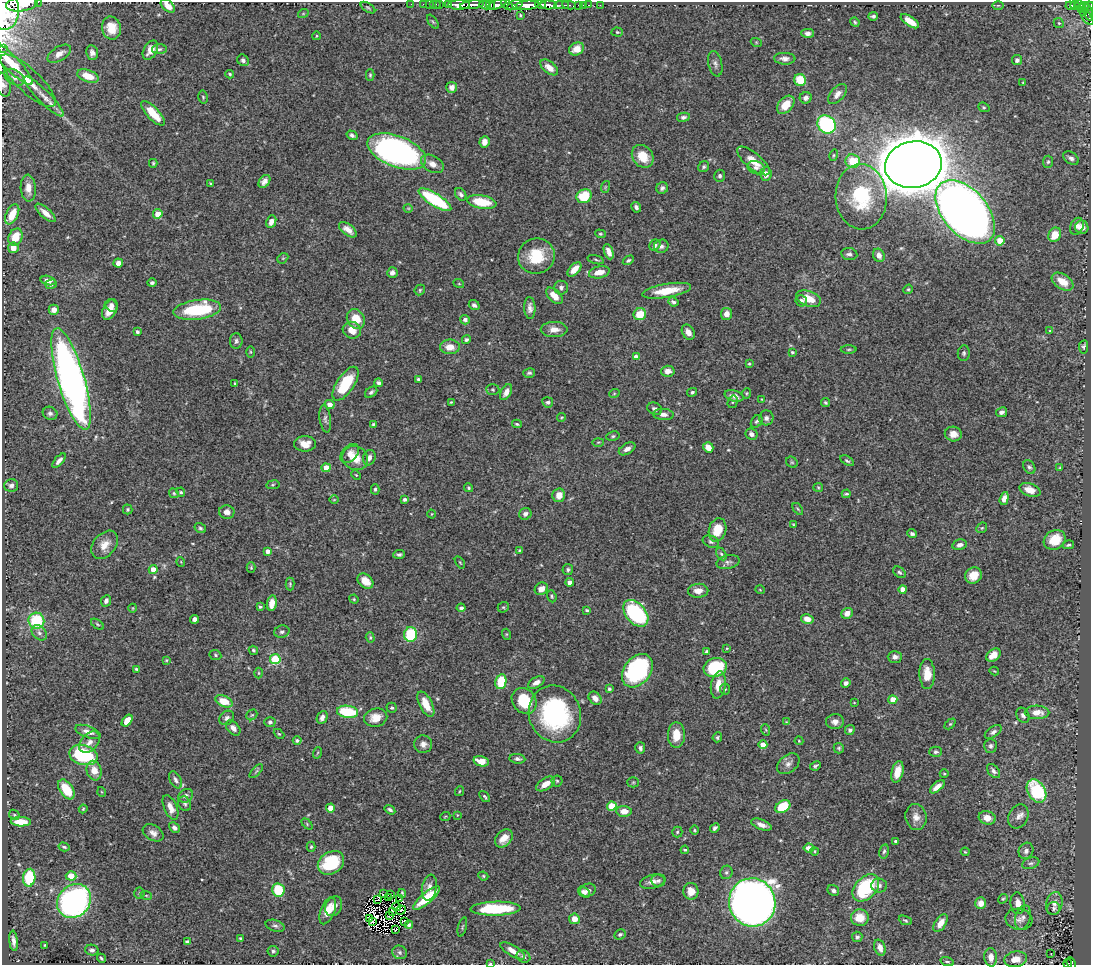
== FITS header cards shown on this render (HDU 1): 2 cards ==
NAXIS1  =                 1089
NAXIS2  =                  963

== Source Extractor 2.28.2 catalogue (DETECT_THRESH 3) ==
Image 1089 x 963 px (HDU 1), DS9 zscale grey, 1 PNG px = 1 image px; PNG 1093 x 967 px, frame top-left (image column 1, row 963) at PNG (2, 2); each listed source drawn as its Kron ellipse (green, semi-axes under 4 px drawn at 4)
Background 0.877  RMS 0.017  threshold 0.0496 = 3 sigma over >= 5 px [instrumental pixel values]
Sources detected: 470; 2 with non-positive FLUX_AUTO (blend fragments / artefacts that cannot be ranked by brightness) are neither listed nor drawn; the other 468 listed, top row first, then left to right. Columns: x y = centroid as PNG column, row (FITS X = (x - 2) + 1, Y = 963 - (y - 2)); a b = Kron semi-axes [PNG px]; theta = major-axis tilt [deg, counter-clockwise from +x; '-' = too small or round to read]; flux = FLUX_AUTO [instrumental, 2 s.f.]
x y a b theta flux
38 2 2 2 - 30
22 4 16 7 8 2200
411 4 2 2 - 11
423 4 2 2 - 11
429 4 2 2 - 11
435 4 6 2 0 23
440 4 2 2 - 14
448 4 4 3 - 52
459 5 11 4 0 1200
472 5 12 3 6 1200
485 5 6 4 -11 180
490 5 4 3 - 140
497 5 9 4 17 640
507 5 7 4 -37 350
515 5 8 4 17 430
527 5 12 4 4 1900
541 5 5 3 - 440
548 5 8 4 -2 870
562 5 7 3 3 81
569 5 7 3 -8 88
579 5 3 3 - 33
583 5 2 2 - 10
589 5 3 2 - 18
600 5 2 2 - 8.4
998 5 5 3 - 1.2
1075 5 4 3 - 120
1079 5 3 2 - 57
168 6 8 5 -44 9.5
1070 6 5 3 - 120
1084 6 4 2 - 59
1089 6 4 3 - 210
368 8 8 4 -33 1.7
1081 8 3 3 - 66
6 11 19 13 87 4700
1088 12 9 3 -70 160
1083 13 3 3 - 33
303 14 5 3 - 1
520 15 3 3 - 1.7
873 16 5 3 - 2.2
1087 18 9 4 -49 180
910 21 10 4 -34 15
433 22 8 4 -54 1.7
855 22 5 4 - 1.5
1059 23 5 4 - 1.8
111 28 11 9 -76 21
617 32 5 4 - 1.6
808 33 6 4 -1 4.1
316 36 4 3 - 0.93
756 42 5 3 - 0.96
2 48 2 2 - 9.7
159 49 7 5 2 2.4
577 49 8 6 28 12
150 50 10 6 61 9.5
92 53 7 6 - 4.6
59 54 13 7 31 8.5
785 59 11 6 -2 5.4
243 60 6 5 - 3
1017 60 5 5 - 2.8
11 63 30 7 -45 35
715 64 13 7 -77 4.3
549 67 10 6 -39 10
230 74 4 3 - 1.7
370 75 5 4 - 1.6
88 76 11 6 -19 20
14 77 11 7 -31 6.5
800 80 6 5 - 30
28 81 36 12 -43 28
1023 83 4 2 - 0.82
3 85 12 7 -76 4.7
452 87 5 5 - 6.2
837 94 12 6 49 7.3
44 97 27 6 -45 13
203 97 6 4 -76 1.6
806 98 6 5 - 3.9
786 105 10 7 49 18
984 107 6 4 -21 1.5
153 113 16 6 -47 26
683 117 6 4 10 2.7
827 124 10 8 -43 140
352 135 6 4 -33 3
484 142 6 5 - 6.2
397 151 31 15 -21 400
834 155 6 4 74 1.3
643 156 12 10 -51 21
1071 158 8 6 -34 3.8
753 161 20 8 -40 16
853 161 7 6 - 29
1048 162 6 5 - 1.9
153 163 4 3 - 1.3
432 164 12 8 -30 8.5
913 165 28 23 10 7300
704 167 6 5 - 2.1
756 168 9 6 -19 4.2
766 174 7 5 85 8.4
720 176 6 5 - 2.6
264 181 7 5 53 4.9
211 184 3 3 - 1.2
605 187 6 3 72 1.5
28 188 13 7 -86 9.4
662 188 6 5 - 3.2
461 194 7 5 -54 3.3
584 196 8 6 29 32
861 197 32 25 -87 82
435 200 19 6 -32 92
482 202 15 7 -10 32
636 207 5 4 - 2.9
408 208 5 3 - 0.85
965 212 37 22 -49 1600
45 213 12 5 -41 8.7
12 214 11 6 63 19
158 214 5 4 - 13
271 222 6 4 66 6.1
1077 226 9 6 67 4.9
1082 227 7 6 - 6.9
348 230 10 5 -38 7.5
600 234 5 4 - 1.4
1055 235 7 6 - 19
15 237 9 7 64 22
1000 241 5 4 - 18
655 245 6 5 - 3.1
661 246 7 6 - 3.5
13 248 5 5 - 11
609 252 8 4 -69 7
849 254 8 6 -8 3.4
879 255 7 5 -62 6.4
536 256 18 17 - 39
283 258 6 4 43 1.3
596 260 8 3 -15 1.5
628 260 6 4 31 1.9
118 263 5 4 - 5.6
574 269 8 5 47 9.3
599 272 10 6 12 12
392 273 5 5 - 4.5
48 280 8 4 -13 5
1062 282 12 7 -33 17
152 283 4 3 - 2.4
51 284 6 4 17 2.2
459 284 5 3 - 1
561 287 7 6 - 4
908 289 5 4 - 1.5
420 290 6 4 48 1.5
667 291 25 7 9 26
554 296 10 6 -45 12
808 299 13 7 -19 19
801 301 6 5 - 3.4
673 302 5 4 - 2.9
474 305 5 5 - 2.9
112 306 6 5 - 4.9
530 308 11 5 -87 5.3
110 309 11 6 63 13
54 310 5 5 - 7.3
197 310 24 9 8 75
640 314 6 6 - 29
726 314 6 5 - 8.6
356 319 10 8 -58 21
465 320 5 5 - 4.4
554 329 13 7 0 8.8
352 330 9 8 - 13
1050 331 3 3 - 0.86
137 332 4 3 - 2.4
688 332 8 6 -60 7.5
466 339 5 4 - 2.3
236 341 8 6 90 2.9
450 347 10 7 -1 12
1084 347 7 4 81 1.9
849 349 8 4 1 1.7
251 352 6 4 -89 1.4
792 352 4 3 - 1.5
964 353 7 6 - 2.4
636 357 4 4 - 7.5
749 364 4 3 - 1.1
668 371 7 5 3 6.6
529 373 6 4 15 2.3
71 379 53 13 -73 670
418 379 3 3 - 1.6
378 383 4 4 - 2.8
235 384 4 3 - 1.1
346 384 19 8 56 51
493 390 7 5 -3 1.8
371 392 7 4 37 2.7
506 392 8 5 61 7.9
692 392 5 3 - 2.1
746 393 5 4 - 1.4
614 394 5 3 - 1
734 396 10 5 -16 6.1
762 399 3 3 - 0.79
451 402 3 2 - 1.1
548 402 5 5 - 2.2
733 402 6 5 - 1.7
825 403 4 3 - 1.8
330 404 5 4 - 7
655 409 7 6 - 3.6
1001 412 6 5 - 3.3
50 413 7 6 - 3.6
663 414 10 5 -3 5.6
562 417 5 3 - 1
766 418 7 7 - 4.1
325 419 13 5 -82 3.7
757 421 7 5 53 2.5
373 424 4 4 - 1.6
517 424 5 3 - 1.4
751 434 6 5 - 4.4
953 434 8 7 - 9.2
613 436 7 4 10 2
598 442 5 3 - 1.2
305 444 11 7 1 12
708 447 5 5 - 10
627 449 9 5 30 5.3
350 453 11 7 46 6.6
355 458 13 11 -33 17
369 458 8 6 73 4.8
59 461 9 4 48 4.5
847 461 7 4 -31 2
792 462 6 5 - 1.6
1029 467 7 5 -58 2.5
326 468 4 4 - 21
1060 468 4 4 - 1.2
356 475 5 4 - 1.2
11 485 7 6 - 3.6
273 485 7 3 9 1.4
818 487 5 4 - 1.3
469 488 4 4 - 1.8
375 489 5 4 - 1.9
1030 490 11 6 -18 13
181 492 5 3 - 1.5
174 493 5 4 - 1.7
846 494 4 3 - 1.5
559 495 7 6 - 10
1004 498 6 4 74 6.8
405 499 4 3 - 2.7
334 500 5 3 - 0.92
128 509 5 5 - 1.8
798 509 7 3 -53 1.5
227 512 8 7 - 5.7
432 514 4 3 - 0.78
525 514 6 5 - 3.8
793 524 3 2 - 0.84
200 528 6 4 -32 2.1
982 528 6 4 43 1.5
717 530 12 8 73 21
912 534 5 4 - 2.5
1055 540 11 9 30 23
711 542 8 5 -23 2.7
105 545 16 11 49 12
960 545 7 5 13 5.4
1068 545 6 3 12 1.8
519 550 4 3 - 1.1
268 551 4 4 - 5.9
399 554 6 4 5 2.4
721 554 7 4 -60 2
181 562 5 3 - 0.87
460 562 7 3 -56 1.1
728 562 12 7 13 3.6
251 568 5 4 - 1.3
153 569 4 4 - 11
568 570 5 5 - 2.3
899 572 7 5 -38 2.2
973 575 9 7 38 14
365 581 9 6 -40 13
570 582 4 4 - 5.8
290 584 6 4 -89 1.6
541 589 7 6 - 8.3
903 589 4 4 - 9.9
760 590 5 3 - 0.88
698 591 10 7 3 8.7
552 596 6 4 -70 1.8
354 599 5 4 - 1.2
106 601 6 5 - 4.3
272 603 8 5 81 9.6
260 607 3 3 - 1.4
503 607 6 5 - 1.6
133 608 4 3 - 0.89
461 608 4 4 - 2.6
587 610 4 3 - 1.4
636 613 15 10 -50 110
847 613 6 5 - 7.4
195 619 4 4 - 3.7
807 619 6 4 -12 8.9
36 621 8 8 - 56
97 624 7 3 -36 1.4
282 632 7 6 - 2.9
39 633 8 6 -44 4.3
411 634 7 6 - 56
506 634 5 3 - 1
370 638 5 4 - 1.5
727 648 3 2 - 0.93
253 650 5 4 - 1.9
706 651 3 3 - 1.3
215 655 6 5 - 1.6
993 655 8 5 37 12
895 657 7 5 1 4.6
275 659 5 5 - 69
166 660 4 3 - 1.2
715 667 12 9 19 66
136 669 4 3 - 1.5
637 671 18 13 52 130
994 671 5 3 - 0.94
259 673 5 3 - 1.1
927 674 15 8 -89 16
501 682 7 5 78 41
536 682 9 5 28 6.1
846 683 5 4 - 3.8
718 685 14 7 80 14
609 689 3 3 - 1.9
725 689 5 5 - 1.6
595 698 7 5 -47 6.4
893 700 4 4 - 17
224 701 9 5 -25 25
524 701 14 11 -50 43
854 703 4 2 - 0.69
426 704 14 6 -63 17
392 708 5 4 - 1.6
347 712 10 6 -7 59
1037 712 12 7 -2 11
555 714 29 25 -69 160
252 715 6 5 - 1.5
1023 715 8 6 -60 3.6
322 717 7 5 65 4.4
227 718 8 6 43 4.1
376 718 12 9 12 14
127 721 7 4 53 12
270 722 5 5 - 2.4
786 722 4 3 - 0.89
835 722 9 7 5 6.1
950 724 6 4 44 1.3
233 728 8 5 -46 6.5
766 730 6 3 -71 1.3
850 730 5 4 - 3
88 732 13 5 -20 7
993 732 9 5 35 3.7
279 734 6 4 -43 1.3
676 735 13 8 89 17
717 737 5 4 - 1.9
297 740 4 4 - 2.3
799 741 4 4 - 1.1
90 742 12 8 48 7
423 744 9 9 - 6.6
763 745 4 4 - 13
990 746 7 6 - 3
640 748 6 5 - 3.1
839 748 5 5 - 1.9
936 752 6 5 - 2.9
317 753 6 3 70 1.2
83 755 14 10 -14 89
517 759 8 5 -6 3
481 761 8 5 -14 15
788 764 12 8 38 5.9
815 766 6 3 26 2
94 771 10 7 -74 11
256 771 8 3 45 1.7
993 771 8 5 -50 3.7
897 772 11 5 76 15
944 774 4 4 - 1.2
176 780 9 5 -63 3.8
557 781 5 5 - 1.7
633 782 5 5 - 1.4
546 784 10 5 32 12
937 787 9 4 39 8.4
66 789 11 6 -56 32
460 791 5 3 - 0.95
1036 791 12 8 -59 68
102 792 5 3 - 0.84
186 796 8 6 38 3.9
485 796 6 3 -51 1.7
185 804 7 6 - 2.7
612 806 4 4 - 36
783 806 8 5 29 35
170 807 13 6 -66 9.5
330 808 4 4 - 13
83 809 4 4 - 1.2
390 810 6 4 -33 2.6
624 811 7 5 0 11
14 815 6 4 -45 1.4
457 815 3 3 - 0.84
1018 816 12 9 62 7.1
445 817 5 3 - 1
916 817 13 10 -79 8.8
987 818 8 6 -15 13
21 822 10 4 -3 17
307 824 6 4 -47 1.7
761 825 10 5 -21 6.1
174 828 6 4 -43 4.1
715 828 5 3 - 2.6
694 830 5 3 - 1.2
677 832 5 5 - 1.6
153 833 11 7 -31 6.1
504 838 10 7 47 12
895 841 4 3 - 1.8
64 847 5 3 - 1.7
311 847 5 4 - 1.6
809 848 5 4 - 7.6
685 850 4 3 - 1.5
815 851 4 3 - 0.81
884 851 7 4 77 2.3
1026 851 8 7 - 4.8
965 852 4 3 - 1.1
331 863 14 11 33 59
1031 863 9 5 17 3
726 872 7 6 - 2.7
71 876 5 4 - 22
483 876 5 4 - 1.4
29 878 9 6 85 58
658 881 7 6 - 2.9
653 882 13 6 14 6.2
879 886 8 7 - 3.6
429 888 13 7 78 7.3
866 888 16 10 47 72
278 890 7 6 - 42
588 890 8 6 20 4.7
691 891 8 7 - 12
833 891 6 5 - 2.9
584 892 7 4 -37 4.2
139 893 5 5 - 1.6
402 893 4 3 - 1.8
383 894 2 2 - 2.5
391 894 3 2 - 1.4
146 895 6 3 -19 1.2
388 898 3 2 - 0.31
427 898 17 5 40 36
378 899 2 2 - 1.3
400 899 3 2 - 1.4
1003 899 5 4 - 1.5
74 901 18 15 45 340
752 902 24 23 - 1500
981 903 6 5 - 9.6
1018 903 11 7 -83 8.4
1054 903 11 8 77 6.2
334 906 10 8 63 8.5
396 907 4 2 - 1.4
1053 908 7 6 - 2.7
495 909 25 7 1 62
401 910 5 2 - 1.2
328 911 14 7 67 14
392 911 3 2 - 1.5
389 916 4 2 - 0.84
1023 917 12 7 74 4.9
860 918 9 8 - 16
369 919 3 2 - 1.5
574 919 5 5 - 11
1019 919 13 10 -13 8
905 920 7 4 -22 1.7
372 921 3 2 - 0.17
404 921 3 2 - 0.96
941 923 10 5 57 9.7
409 925 4 3 - 2
275 926 10 5 -17 3.1
462 927 10 2 75 1.2
396 930 3 2 - 1.3
620 934 6 5 - 1.9
857 937 5 5 - 2.9
240 938 4 3 - 1.2
13 941 10 4 -84 5
187 942 4 4 - 2.9
45 945 3 3 - 1.1
880 948 8 5 -72 6.9
92 950 7 5 -12 3.4
273 951 5 5 - 2.5
513 951 14 5 -31 9.2
400 952 7 6 - 2.9
1051 954 3 2 - 3.9
523 956 7 5 -30 3.1
991 957 9 6 -86 7.6
101 958 5 2 - 1.7
1016 959 11 7 11 11
947 962 7 3 -18 1.4
1067 963 5 4 - 64
1071 963 6 4 -65 100
490 964 3 2 - 1.1
At the frame edge (FLAGS 8, measured only in part): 11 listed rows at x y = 38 2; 22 4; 168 6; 1089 6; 6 11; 2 48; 11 63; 3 85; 1067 963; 1071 963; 490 964
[2 non-positive-flux detections neither listed nor drawn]